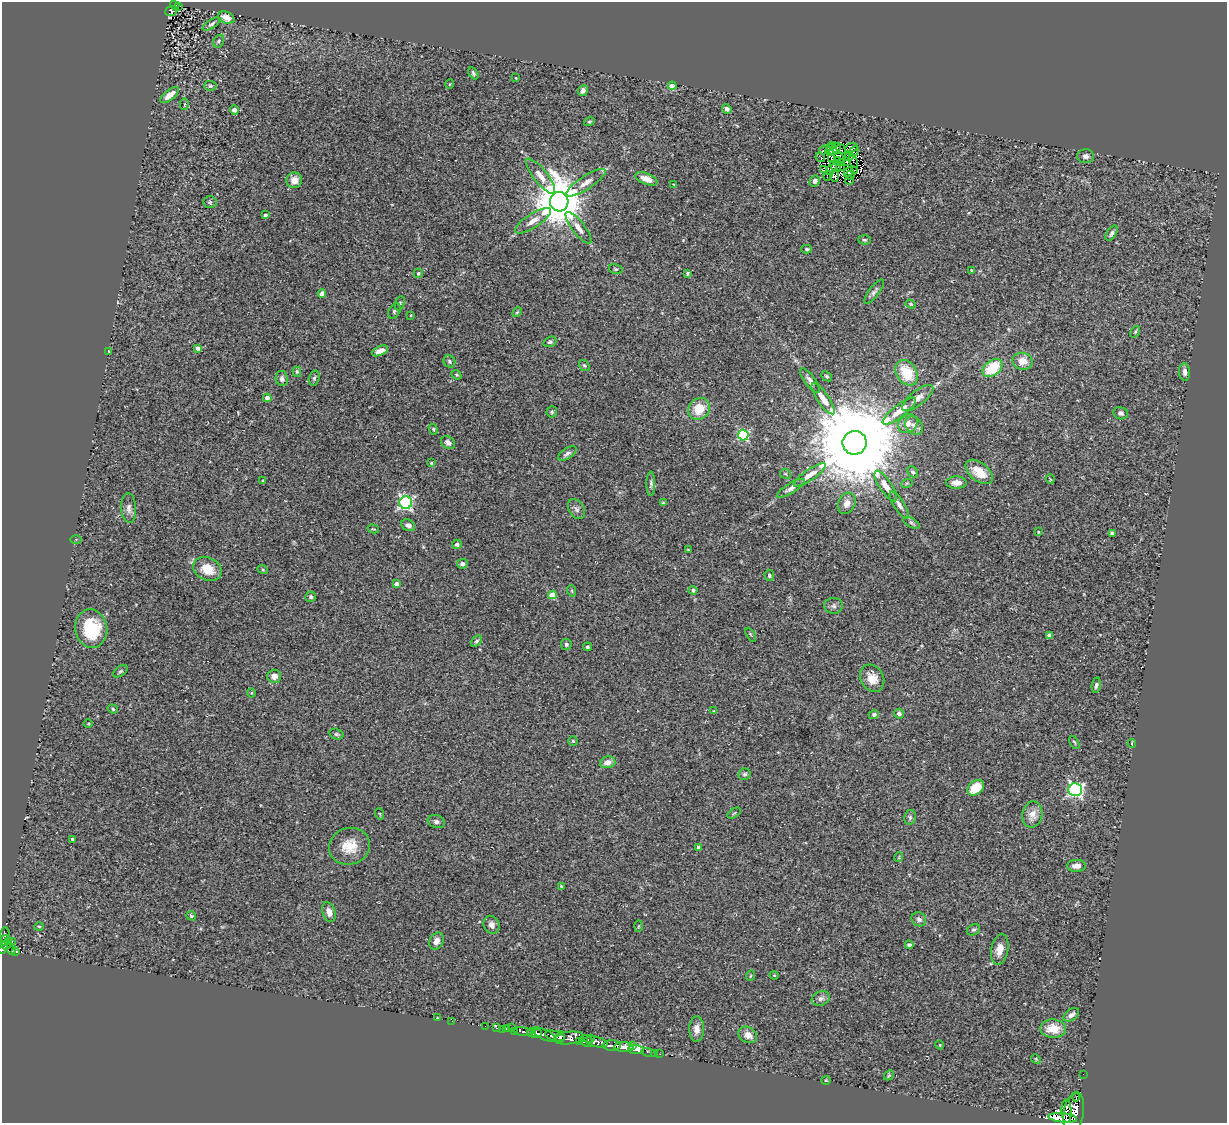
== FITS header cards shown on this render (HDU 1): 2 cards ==
NAXIS1  =                 1225
NAXIS2  =                 1121

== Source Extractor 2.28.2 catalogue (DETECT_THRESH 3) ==
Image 1225 x 1121 px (HDU 1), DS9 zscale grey, 1 PNG px = 1 image px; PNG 1229 x 1125 px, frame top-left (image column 1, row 1121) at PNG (2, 2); each listed source drawn as its Kron ellipse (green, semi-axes under 4 px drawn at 4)
Background 0.135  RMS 0.022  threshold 0.0655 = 3 sigma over >= 5 px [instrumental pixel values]
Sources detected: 235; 4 with non-positive FLUX_AUTO (blend fragments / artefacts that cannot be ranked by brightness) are neither listed nor drawn; the other 231 listed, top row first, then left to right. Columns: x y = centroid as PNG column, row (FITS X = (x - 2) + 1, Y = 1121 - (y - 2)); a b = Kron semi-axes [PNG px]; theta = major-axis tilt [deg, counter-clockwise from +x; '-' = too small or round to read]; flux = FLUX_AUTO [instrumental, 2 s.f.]
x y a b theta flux
175 5 5 4 - 9.8
179 6 4 2 - 4.2
171 11 6 5 - 8
226 18 8 5 -24 12
211 24 10 4 33 3.3
219 41 7 5 62 3.3
473 73 7 4 -60 3
516 78 2 2 - 1
450 84 5 3 - 1.2
210 86 6 5 - 2.6
672 86 4 4 - 43
583 91 5 5 - 7.7
170 95 11 5 38 15
184 104 6 3 82 1.3
727 109 5 4 - 4.4
234 110 5 4 - 9.5
589 122 5 3 - 1.9
833 145 2 2 - 0.16
830 148 3 2 - 1.3
851 148 7 3 23 2.3
835 149 7 4 51 0.069
841 149 5 2 - 0.35
823 150 5 2 - 2
830 151 4 2 - 1
854 151 6 2 51 1.9
1086 156 8 7 - 5.1
820 157 5 3 - 2.2
849 157 4 2 - 3
832 158 3 2 - 1.8
840 158 6 3 -57 1.9
837 161 3 2 - 1.1
846 161 3 2 - 0.16
853 161 7 3 -65 4.1
841 163 4 2 - 2.8
836 167 5 2 - 1.9
841 167 4 2 - 2.2
832 168 8 2 62 2.1
823 170 3 2 - 4.3
855 170 2 2 - 0.7
849 172 5 2 - 3.1
851 175 4 3 - 0.79
541 176 22 7 -51 13
828 176 5 2 - 1.3
835 176 6 4 -89 0.12
646 179 12 5 -21 15
294 180 8 8 - 13
849 180 5 2 - 1.6
815 181 6 5 - 4.4
586 183 23 6 33 13
674 184 3 2 - 1.1
210 202 7 5 -2 2.4
559 202 10 9 - 8600
265 215 3 3 - 3.5
533 221 21 7 33 14
578 228 19 6 -52 11
1112 233 8 4 58 4.2
864 240 6 4 -3 2.2
807 249 5 4 - 2.3
616 269 7 5 -15 2.5
971 270 3 3 - 2
418 273 5 4 - 2.9
687 273 4 4 - 2.4
874 292 15 5 53 5.5
322 294 4 4 - 16
400 303 7 4 73 2.4
911 304 5 4 - 1.6
394 311 8 5 59 3
517 312 6 3 45 1.7
411 315 3 2 - 0.85
1135 332 6 3 55 1.8
550 342 7 5 18 2.8
198 348 4 3 - 6.3
109 351 3 2 - 1.1
380 351 8 4 24 10
449 361 6 5 - 3.2
1023 361 10 8 -11 17
584 365 6 4 -55 2.2
992 368 11 7 37 58
297 372 5 4 - 2.2
1185 372 9 5 -85 5.3
907 373 13 10 -58 47
457 375 5 4 - 1.9
827 376 6 4 -41 2.1
314 378 7 5 74 2.9
282 379 7 6 - 5.5
810 380 14 5 -53 6.1
267 398 4 4 - 7.3
918 398 19 7 38 11
823 399 18 6 -56 14
699 409 11 10 - 32
899 411 20 6 38 17
552 412 5 5 - 2.2
1121 413 7 6 - 4.8
908 424 10 8 39 9.6
914 426 10 8 -50 7.5
433 429 6 4 -63 1.9
743 435 5 5 - 140
448 443 7 6 - 7
855 443 12 12 - 42000
567 454 10 5 34 4.9
431 463 3 3 - 2
913 472 6 4 -45 3.6
979 472 16 9 -38 27
785 474 5 5 - 2
810 475 19 5 34 14
1050 479 5 2 - 1.4
263 480 3 3 - 1.3
907 483 6 3 18 1.5
956 483 10 6 0 11
651 484 12 4 90 3.6
886 486 18 6 -56 15
791 488 16 5 32 6.8
406 503 6 6 - 300
663 503 3 3 - 2.5
847 503 11 8 64 12
899 505 16 5 -57 6.6
129 508 15 7 -87 7.6
576 509 11 7 -58 5.7
912 523 9 4 -27 3
408 525 7 5 -29 5.8
373 529 6 3 -14 1.4
1038 532 3 2 - 1.3
1112 533 4 3 - 5.5
76 540 6 4 2 1.6
457 544 5 4 - 5.2
688 550 4 3 - 1.5
462 564 5 4 - 4.6
207 569 14 11 -28 28
263 570 5 3 - 1.5
769 575 5 5 - 3.2
397 584 4 4 - 12
693 590 4 4 - 4.5
572 591 6 3 -72 1.5
552 595 4 4 - 34
311 597 5 5 - 2.8
833 606 9 8 - 5
91 629 19 16 -81 68
751 635 7 2 -60 1.4
1049 635 4 4 - 11
476 641 6 4 41 3
566 644 5 5 - 2.9
587 647 4 4 - 2.4
120 671 8 5 37 2.8
274 676 7 6 - 9.8
872 678 14 11 -60 19
1096 685 8 4 79 3.1
251 693 4 4 - 1.4
113 709 5 4 - 2.4
714 711 4 3 - 1.1
874 714 5 4 - 3.9
899 714 5 5 - 4.3
88 724 5 3 - 1.3
336 734 7 5 -14 2.6
573 741 4 4 - 1.9
1074 742 7 3 -59 1.8
1132 744 4 3 - 2
608 762 8 5 16 9.8
745 774 6 5 - 3
976 788 9 6 39 37
1075 790 7 6 - 340
734 813 7 3 32 1.7
380 814 6 3 -71 1.5
1032 814 13 10 79 15
910 817 7 6 - 3.6
436 822 9 6 -18 4.9
73 839 3 3 - 4.3
349 846 21 18 18 32
699 847 4 4 - 8.4
899 857 5 3 - 1.2
1076 866 9 6 1 9.3
561 886 4 2 - 1.5
329 912 10 6 -72 9.6
191 916 5 4 - 2
919 919 7 6 - 5.1
491 925 9 8 - 8.8
39 926 5 3 - 1.5
638 926 5 3 - 1.6
973 930 7 5 27 2.7
5 935 7 5 87 16
4 940 6 4 62 21
9 941 3 3 - 8.5
12 941 2 2 - 7.6
436 941 9 6 62 7.9
6 945 5 3 - 30
909 945 4 3 - 3.9
3 948 6 4 66 76
1000 949 15 8 79 16
12 950 4 4 - 29
16 951 4 3 - 22
774 975 4 4 - 1.5
750 976 5 3 - 1.4
821 998 9 7 21 5.2
1071 1015 9 5 36 6.3
437 1018 2 2 - 0.84
452 1021 2 2 - 1.5
485 1026 2 2 - 1.7
496 1028 3 3 - 3.1
512 1028 3 2 - 1.3
502 1029 2 2 - 5.5
506 1029 3 3 - 9.2
697 1029 12 7 88 12
1053 1029 13 9 -3 29
514 1031 3 2 - 1.9
523 1031 10 3 -10 28
532 1033 4 3 - 54
536 1033 6 3 6 88
544 1034 13 5 -25 88
748 1035 10 7 -29 13
555 1036 10 5 -13 190
560 1037 6 4 84 75
569 1038 15 6 7 120
591 1039 3 2 - 22
579 1041 3 2 - 18
586 1041 7 5 -21 68
596 1042 12 5 -11 62
632 1045 2 2 - 14
940 1045 4 3 - 1.2
611 1046 9 5 -1 200
624 1047 9 5 -3 180
636 1049 8 4 -7 42
649 1052 7 3 -19 7.4
654 1053 4 2 - 6
660 1054 2 2 - 3
1036 1059 5 4 - 1.4
1083 1074 2 2 - 1.4
889 1075 5 4 - 1.9
826 1080 5 4 - 1.7
1076 1097 4 2 - 110
1066 1111 11 5 -89 140
1074 1113 21 10 79 610
1063 1118 14 4 -6 3400
At the frame edge (FLAGS 8, measured only in part): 2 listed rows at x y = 3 948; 1074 1113
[4 non-positive-flux detections neither listed nor drawn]